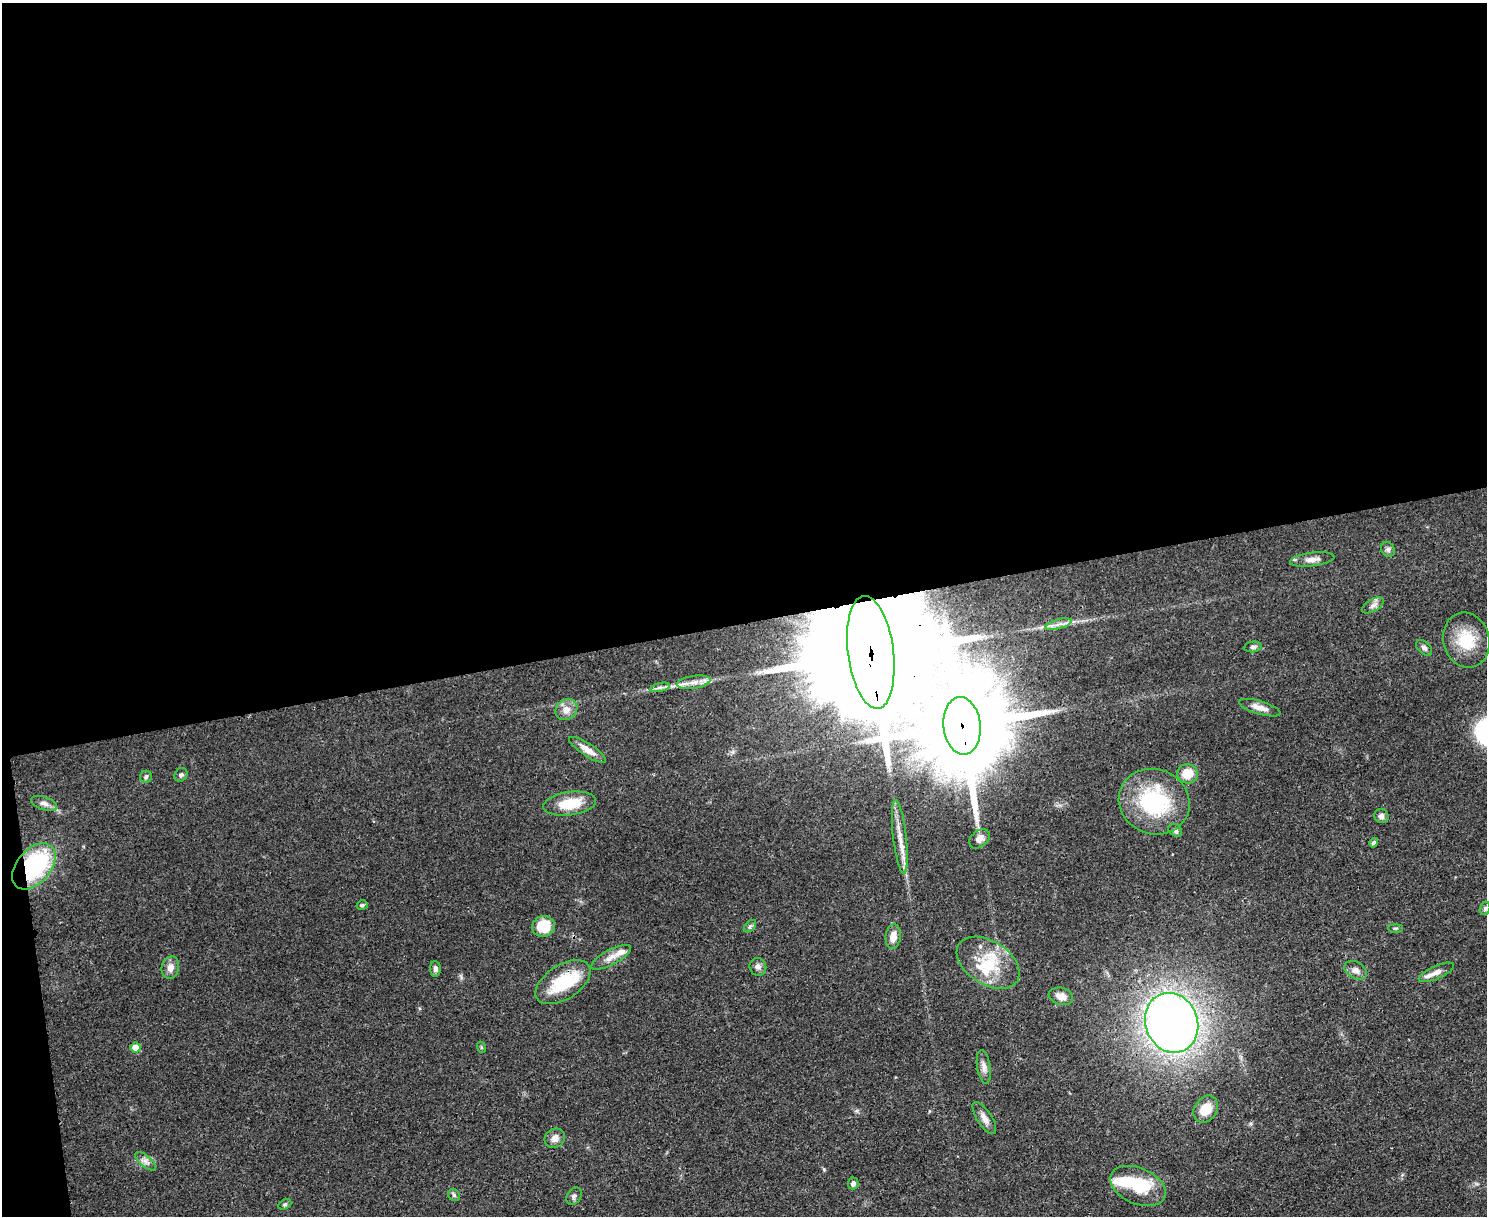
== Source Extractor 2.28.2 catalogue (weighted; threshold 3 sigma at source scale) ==
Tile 1 of 3 x 4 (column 1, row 1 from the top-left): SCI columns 139-1623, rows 3647-4860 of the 4847 x 4868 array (HDU 1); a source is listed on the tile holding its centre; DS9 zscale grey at full resolution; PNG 1489 x 1218 px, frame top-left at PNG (2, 3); each listed source drawn as its Kron ellipse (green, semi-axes under 4 px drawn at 4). Shown black and unused: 52% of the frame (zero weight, under 3 of 4 exposures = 1% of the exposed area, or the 3 px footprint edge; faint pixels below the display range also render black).
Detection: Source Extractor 2.28.2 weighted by HDU 2 'WHT'; one run over the whole footprint, this tile lists its part. Background 0.0485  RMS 0.0049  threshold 0.022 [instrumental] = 3 sigma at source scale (4.5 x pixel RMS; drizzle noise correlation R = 1.50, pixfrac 1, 0.05/0.05 arcsec/px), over >= 5 px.
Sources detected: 59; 1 inside a brighter object's white glare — neither listed nor drawn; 4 inside a brighter listed object's ellipse — not listed separately; the other 54 listed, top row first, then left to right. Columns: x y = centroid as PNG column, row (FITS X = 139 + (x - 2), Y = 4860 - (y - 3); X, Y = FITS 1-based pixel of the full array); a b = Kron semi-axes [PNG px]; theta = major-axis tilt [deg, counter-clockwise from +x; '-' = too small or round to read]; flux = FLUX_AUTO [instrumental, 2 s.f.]
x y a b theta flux
1388 549 8 6 -58 1.4
1312 559 22 6 7 3.9
1373 605 12 6 30 2
1059 624 13 4 15 2.5
1466 640 28 23 -75 17
1253 647 8 5 6 1.2
1424 648 9 6 -43 1.4
871 652 57 23 -83 39000
694 682 17 6 8 4.1
660 687 10 4 13 1.6
1260 708 22 6 -17 4.3
566 710 12 10 38 4.3
962 726 29 18 -84 13000
587 750 21 6 -33 4.8
1187 774 10 9 - 9.3
181 775 7 6 - 1.1
146 777 6 6 - 1
1154 802 36 32 -22 46
44 803 13 6 -18 2.5
570 804 26 11 8 14
1381 816 7 7 - 1.8
1175 830 7 5 -34 1.4
900 837 37 6 -84 7.9
979 839 11 8 40 3.7
1374 843 5 4 - 1
34 866 27 17 50 62
362 905 6 4 16 0.9
1485 908 7 5 75 0.97
543 926 11 10 - 13
750 926 7 4 45 1
1395 928 7 4 0 0.7
893 936 12 7 83 4.9
611 957 22 7 28 4.4
988 963 34 21 -32 21
758 967 9 8 - 2.2
170 968 11 8 76 3.6
435 969 8 5 -85 1.7
1356 970 12 8 -32 2.7
1436 972 19 6 23 3.8
563 982 31 17 33 24
1061 996 12 8 -15 3.9
1172 1023 30 26 -69 420
481 1047 5 3 - 0.55
136 1048 5 5 - 7.8
984 1067 17 6 -81 2.9
1206 1109 14 11 56 9.5
984 1118 18 7 -57 3.7
555 1138 11 9 39 3.1
146 1161 13 5 -40 2.3
853 1183 6 5 - 1.8
1138 1186 29 18 -24 24
454 1195 6 5 - 1
574 1196 9 7 55 1.5
285 1204 7 4 28 0.9
Overlapping masked pixels (flux is a lower limit): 3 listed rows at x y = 871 652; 962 726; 34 866